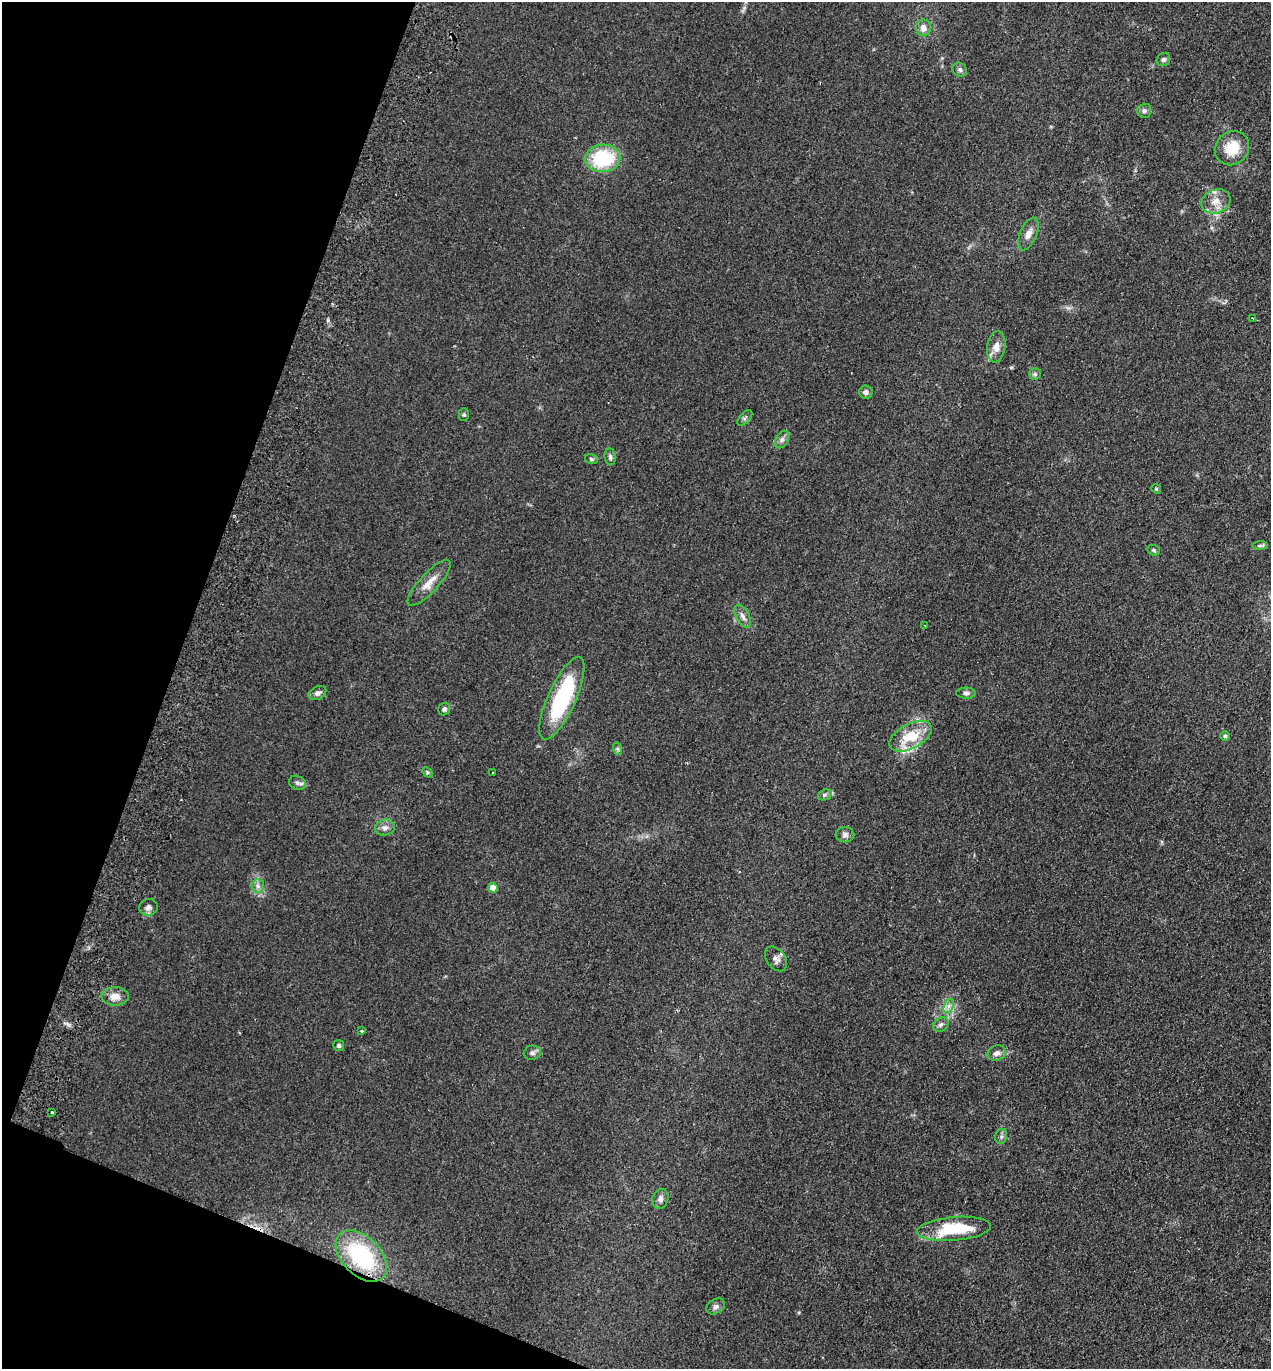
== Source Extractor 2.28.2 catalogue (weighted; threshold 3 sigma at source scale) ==
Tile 9 of 4 x 4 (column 1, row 3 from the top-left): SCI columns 193-1461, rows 1390-2756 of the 5591 x 5514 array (HDU 1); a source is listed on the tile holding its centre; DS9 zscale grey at full resolution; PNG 1273 x 1371 px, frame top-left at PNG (2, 2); each listed source drawn as its Kron ellipse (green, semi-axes under 4 px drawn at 4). Shown black and unused: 18% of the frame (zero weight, under 2 of 3 exposures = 3% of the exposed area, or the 3 px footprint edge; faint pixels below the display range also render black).
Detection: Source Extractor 2.28.2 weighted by HDU 2 'WHT'; one run over the whole footprint, this tile lists its part. Background 0.098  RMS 0.01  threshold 0.0465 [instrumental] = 3 sigma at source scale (4.5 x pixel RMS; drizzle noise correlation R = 1.50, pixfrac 1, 0.05/0.05 arcsec/px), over >= 5 px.
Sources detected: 57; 4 inside a brighter listed object's ellipse — not listed separately; the other 53 listed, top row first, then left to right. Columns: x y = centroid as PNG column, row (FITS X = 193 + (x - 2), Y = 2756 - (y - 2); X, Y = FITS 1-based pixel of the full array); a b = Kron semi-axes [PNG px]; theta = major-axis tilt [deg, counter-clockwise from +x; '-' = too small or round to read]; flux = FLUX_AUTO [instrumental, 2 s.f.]
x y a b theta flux
923 28 8 7 - 6.9
1163 59 7 6 - 2.4
960 70 7 6 - 2.7
1144 111 7 7 - 3.1
1232 148 18 16 45 26
603 158 17 13 2 66
1216 201 15 11 25 11
1028 234 17 8 67 7.5
1253 318 3 2 - 1
996 347 16 9 82 8.5
1035 374 6 6 - 2.1
866 392 6 6 - 3.3
464 415 6 5 - 1.8
745 418 9 5 46 2.3
782 440 9 6 63 3.3
610 457 8 5 -84 2.3
591 459 6 5 - 1.9
1156 489 5 4 - 1.2
1260 546 7 4 3 2.1
1154 550 6 5 - 1.6
429 583 30 9 47 13
743 616 12 6 -63 4.9
925 625 3 2 - 1.1
317 693 9 6 26 3.7
966 693 10 5 0 2.9
562 698 45 14 66 100
444 709 6 5 - 2.5
911 736 23 12 28 30
1225 736 5 5 - 1.5
618 749 6 4 -71 1.6
427 772 6 4 -47 1.6
493 772 3 2 - 1.2
297 783 8 6 -27 3.2
825 795 7 5 21 2
385 828 10 8 14 4.6
845 835 9 7 0 3.4
258 886 7 6 - 3.2
493 888 5 4 - 13
149 907 9 8 - 4.3
776 959 14 9 -54 5.5
115 996 13 9 -1 8.9
949 1006 7 4 71 3.4
941 1024 8 6 38 3
362 1031 4 3 - 1.3
339 1045 5 5 - 1.8
532 1053 8 7 - 3.1
997 1053 9 7 23 4.8
52 1112 3 3 - 1.7
1001 1136 7 5 72 2.5
660 1199 10 8 73 4.4
954 1229 37 11 5 51
361 1256 31 19 -45 91
716 1306 10 7 32 3.5
Overlapping masked pixels (flux is a lower limit): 1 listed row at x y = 361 1256